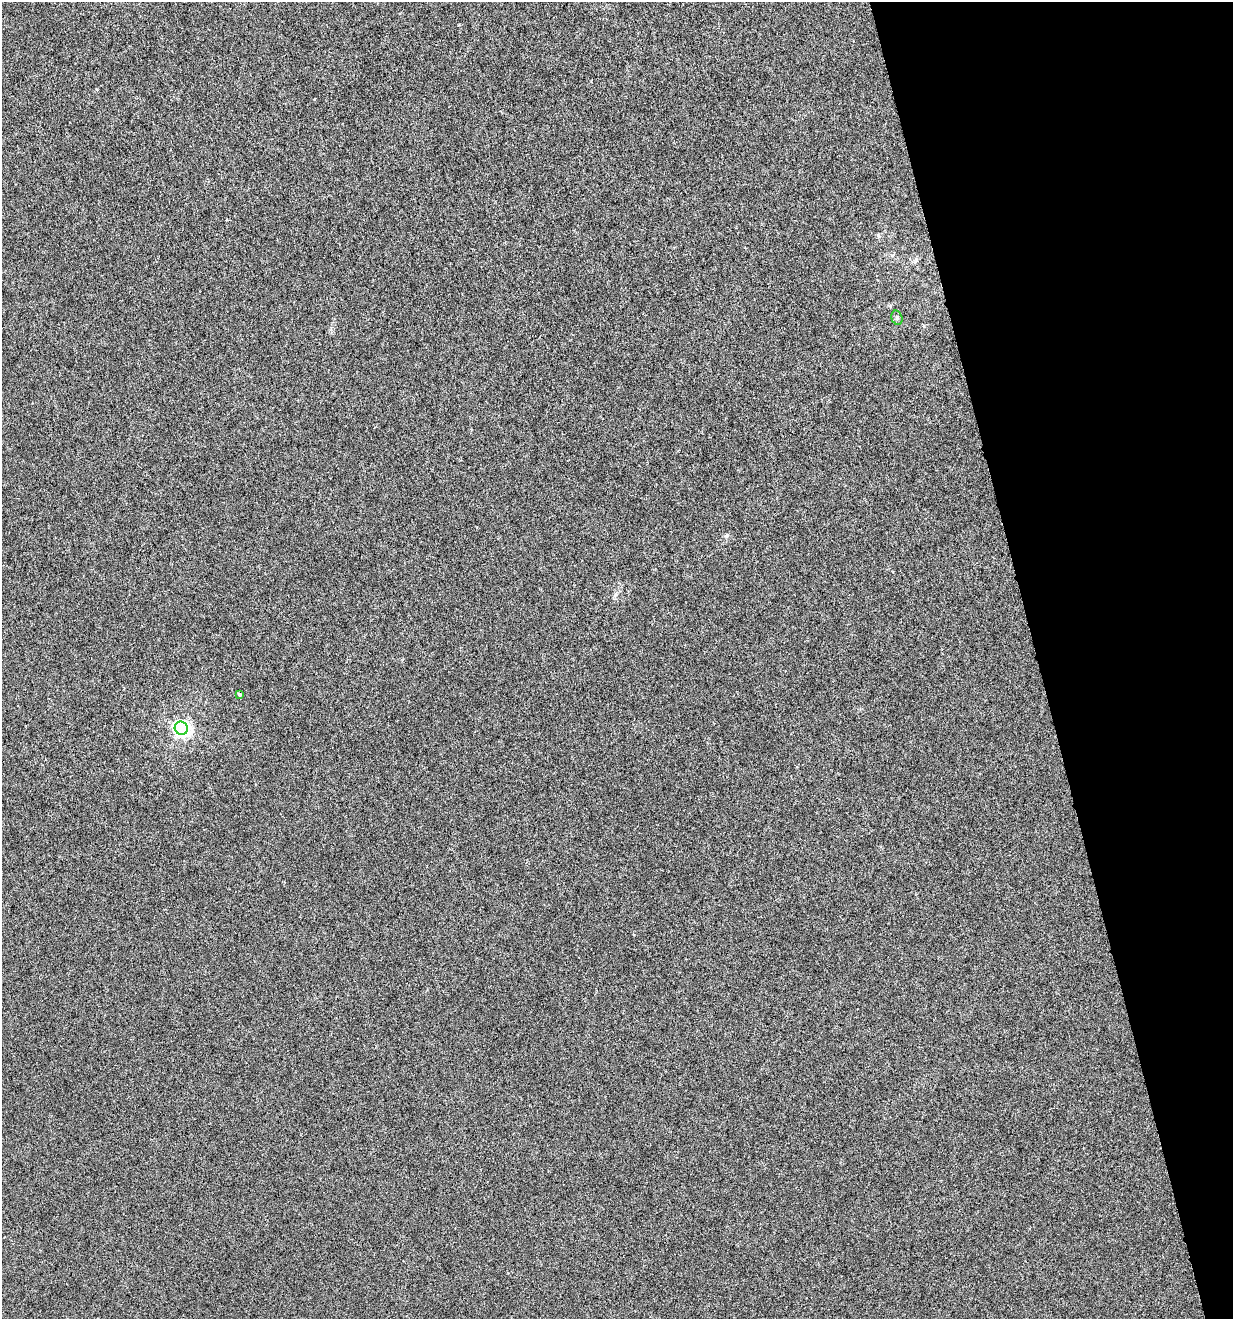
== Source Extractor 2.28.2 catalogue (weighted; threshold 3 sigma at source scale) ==
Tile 12 of 4 x 4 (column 4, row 3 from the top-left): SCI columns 3798-5028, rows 1318-2634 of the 5081 x 5270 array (HDU 1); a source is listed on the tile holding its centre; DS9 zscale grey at full resolution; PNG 1235 x 1321 px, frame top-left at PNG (2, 2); each listed source drawn as its Kron ellipse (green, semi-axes under 4 px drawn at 4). Shown black and unused: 16% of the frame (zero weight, under 4 of 8 exposures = <1% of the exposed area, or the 3 px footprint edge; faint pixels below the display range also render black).
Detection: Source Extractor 2.28.2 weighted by HDU 2 'WHT'; one run over the whole footprint, this tile lists its part. Background 0.00105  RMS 0.0014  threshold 0.00554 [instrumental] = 3 sigma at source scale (4.09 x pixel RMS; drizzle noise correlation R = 1.36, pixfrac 0.8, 0.0396/0.0396 arcsec/px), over >= 5 px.
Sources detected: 3; all 3 listed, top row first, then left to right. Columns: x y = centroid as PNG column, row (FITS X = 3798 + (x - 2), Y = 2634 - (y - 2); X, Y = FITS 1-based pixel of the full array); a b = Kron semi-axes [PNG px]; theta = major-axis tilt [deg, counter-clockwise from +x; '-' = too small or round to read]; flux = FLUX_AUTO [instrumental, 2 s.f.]
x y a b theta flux
897 318 7 5 -72 0.28
239 694 4 3 - 0.22
181 728 7 6 - 39